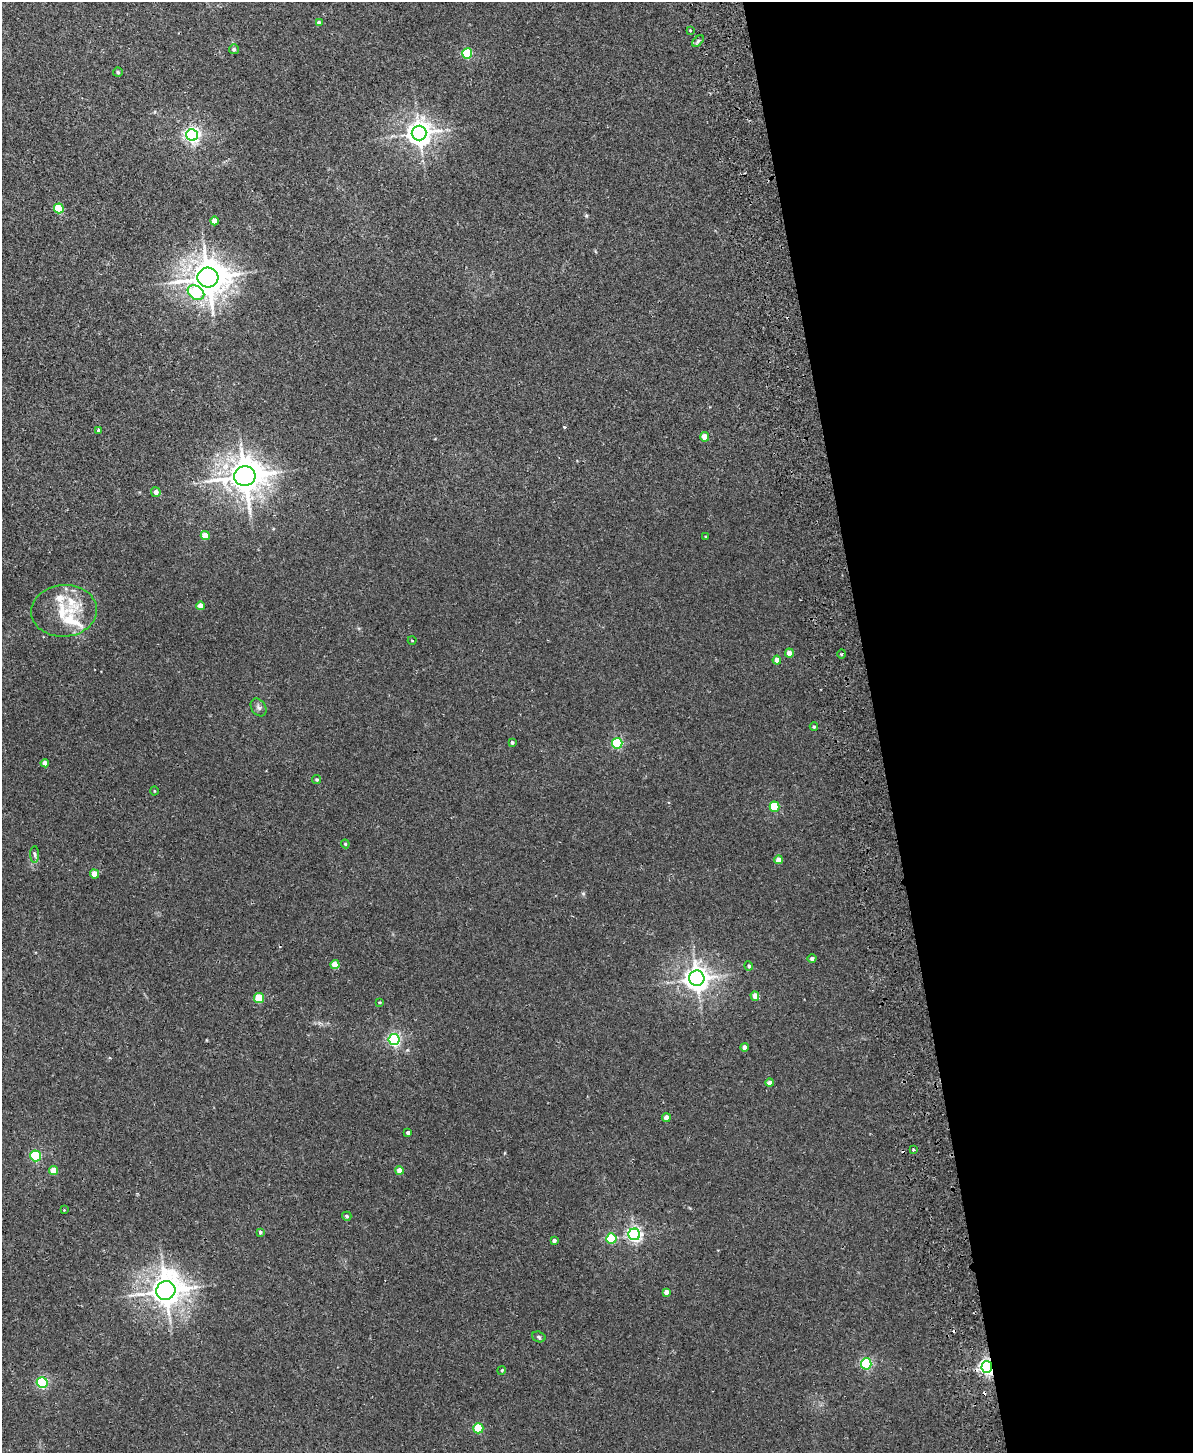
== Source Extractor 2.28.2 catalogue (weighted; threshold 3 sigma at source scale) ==
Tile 8 of 4 x 3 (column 4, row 2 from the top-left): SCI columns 3630-4820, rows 1603-3053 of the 4878 x 4763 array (HDU 1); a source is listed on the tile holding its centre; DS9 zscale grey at full resolution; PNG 1195 x 1455 px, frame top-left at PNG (2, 2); each listed source drawn as its Kron ellipse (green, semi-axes under 4 px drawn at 4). Shown black and unused: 27% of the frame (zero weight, under 2 of 3 exposures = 3% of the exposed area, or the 3 px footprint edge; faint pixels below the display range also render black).
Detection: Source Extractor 2.28.2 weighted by HDU 2 'WHT'; one run over the whole footprint, this tile lists its part. Background 0.0218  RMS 0.0061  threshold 0.0276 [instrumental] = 3 sigma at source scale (4.5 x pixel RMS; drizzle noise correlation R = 1.50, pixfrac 1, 0.05/0.05 arcsec/px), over >= 5 px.
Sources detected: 73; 4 cosmic-ray / hot-pixel residue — neither listed nor drawn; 3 inside a brighter listed object's ellipse — not listed separately; the other 66 listed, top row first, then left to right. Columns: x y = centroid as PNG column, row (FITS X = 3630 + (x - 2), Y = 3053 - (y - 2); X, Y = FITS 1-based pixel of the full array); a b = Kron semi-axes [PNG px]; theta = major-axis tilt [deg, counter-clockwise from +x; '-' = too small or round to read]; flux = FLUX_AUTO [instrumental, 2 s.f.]
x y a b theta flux
319 23 4 4 - 2.4
690 30 3 3 - 0.55
698 41 7 4 45 1.1
234 49 5 5 - 0.97
467 53 5 5 - 39
118 72 5 4 - 1
419 133 7 7 - 540
192 135 6 6 - 180
59 208 5 5 - 25
214 221 4 4 - 6.3
208 278 10 10 - 1200
196 293 9 6 -34 47
98 430 3 3 - 0.9
705 437 4 4 - 7.3
245 476 10 10 - 1200
156 492 5 4 - 3.4
205 536 4 4 - 10
706 537 3 3 - 0.68
200 606 4 4 - 5.1
64 611 33 26 4 22
412 641 4 3 - 0.46
789 653 4 4 - 6
842 654 4 3 - 0.69
777 660 4 4 - 5.5
259 707 10 7 -56 2
814 727 4 3 - 0.73
512 742 4 4 - 1
617 743 5 5 - 53
45 763 4 4 - 3.8
317 779 4 4 - 0.83
154 791 4 3 - 0.47
774 807 5 5 - 23
345 844 4 4 - 0.73
35 854 8 4 -89 1.2
779 860 4 4 - 5.1
95 874 4 4 - 5.9
812 959 4 4 - 1.8
335 965 4 4 - 9.4
749 966 4 4 - 1.1
697 978 8 7 - 510
755 996 5 4 - 4.1
259 998 5 5 - 21
380 1002 3 2 - 0.59
394 1040 5 5 - 100
744 1047 4 4 - 2.7
770 1083 4 4 - 2.6
666 1118 4 4 - 5.4
408 1133 3 3 - 1.6
913 1149 3 3 - 0.58
36 1156 5 5 - 55
54 1170 4 4 - 7.5
399 1170 4 4 - 5.2
64 1210 2 2 - 0.47
347 1216 5 4 - 1.2
260 1232 4 3 - 1
634 1234 6 5 - 140
611 1238 5 5 - 27
554 1241 4 4 - 1.6
166 1290 10 9 - 930
666 1292 4 4 - 3.1
539 1337 7 5 -19 1
866 1364 5 5 - 69
987 1367 6 5 - 190
502 1370 4 3 - 0.54
42 1382 5 5 - 68
478 1428 5 5 - 26
Overlapping masked pixels (flux is a lower limit): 1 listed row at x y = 987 1367